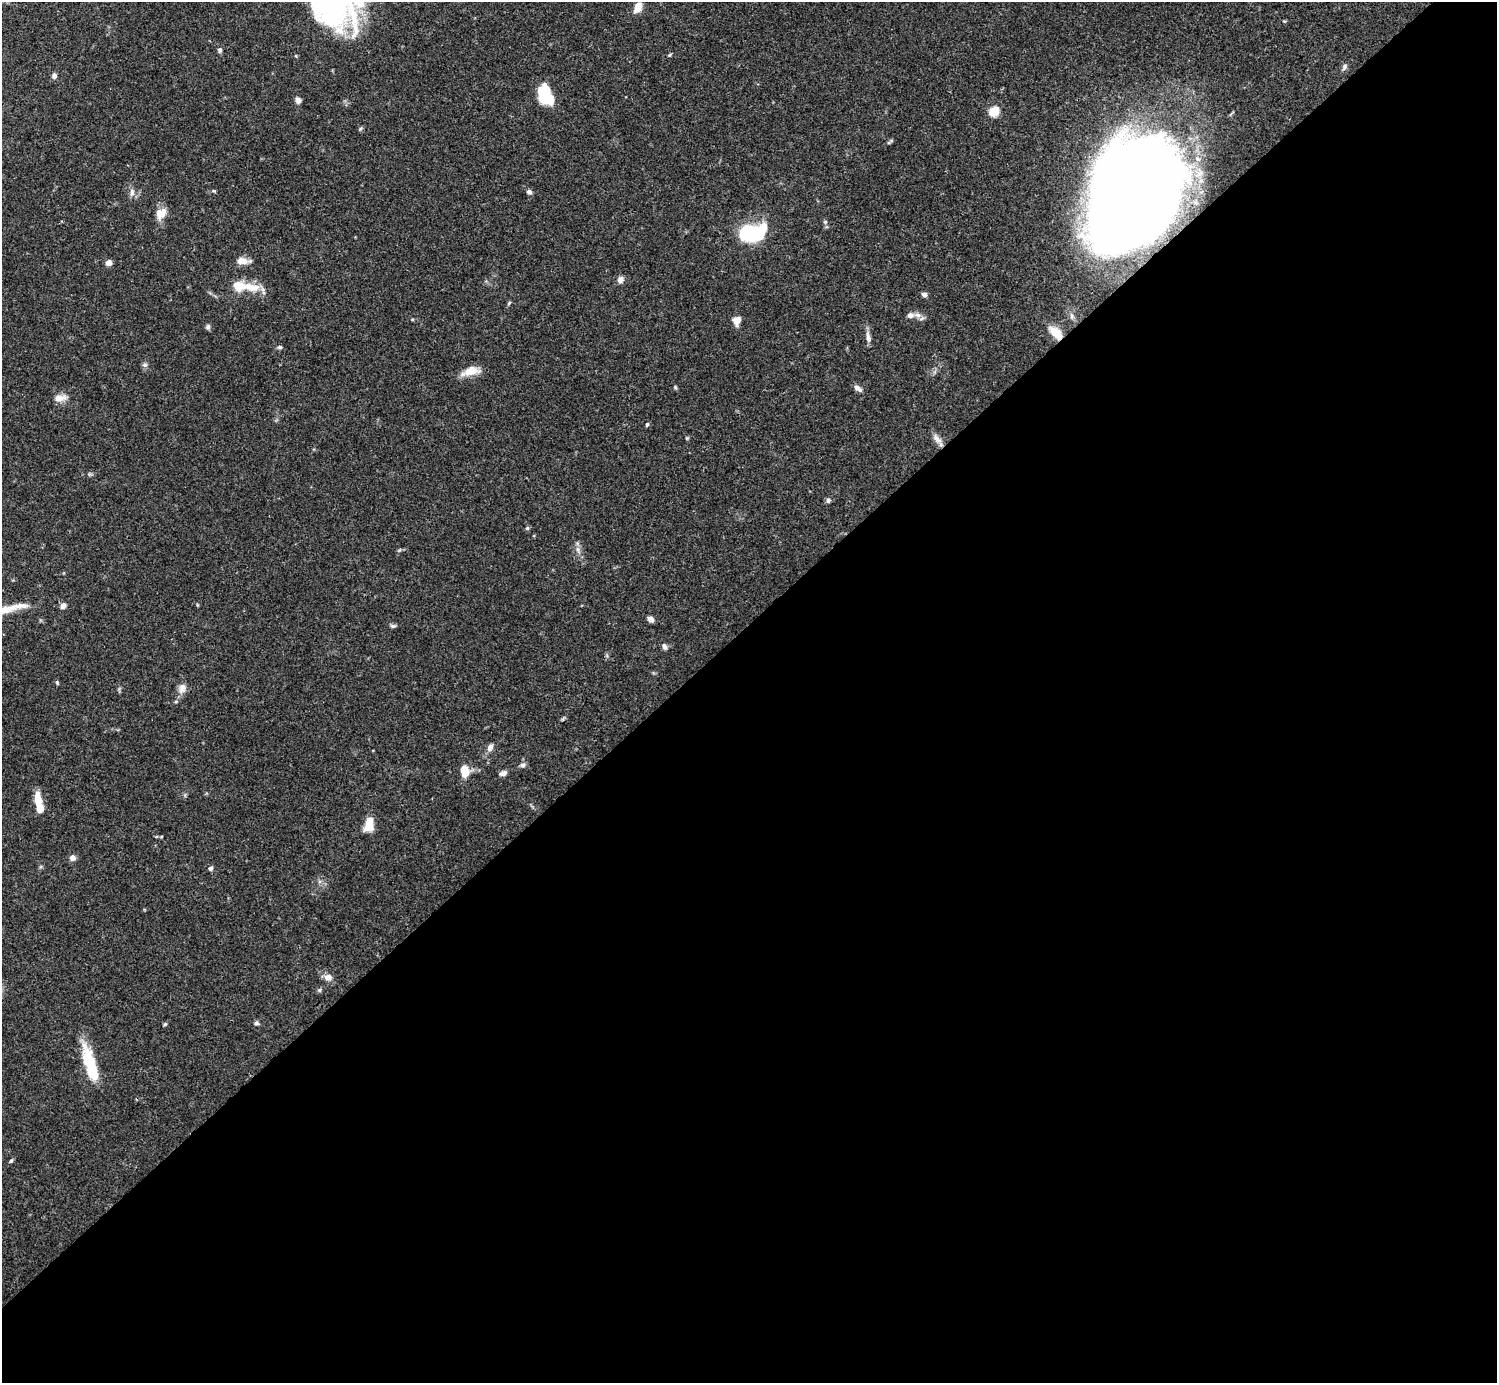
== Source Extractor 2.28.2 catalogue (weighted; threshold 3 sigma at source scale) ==
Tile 15 of 4 x 4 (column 3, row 4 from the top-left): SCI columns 2990-4484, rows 158-1538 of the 5981 x 5981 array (HDU 1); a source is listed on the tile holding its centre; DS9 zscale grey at full resolution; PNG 1499 x 1385 px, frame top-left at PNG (2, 2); no overlay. Shown black and unused: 55% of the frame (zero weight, under 3 of 4 exposures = <1% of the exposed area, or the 3 px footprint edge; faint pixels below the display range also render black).
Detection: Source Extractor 2.28.2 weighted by HDU 2 'WHT'; one run over the whole footprint, this tile lists its part. Background 0.0728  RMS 0.0032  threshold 0.0145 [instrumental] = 3 sigma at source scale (4.5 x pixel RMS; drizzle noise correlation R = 1.50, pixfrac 1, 0.05/0.05 arcsec/px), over >= 5 px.
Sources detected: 67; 2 inside a brighter object's white glare — not listed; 4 inside a brighter listed object's ellipse — not listed separately; the other 61 listed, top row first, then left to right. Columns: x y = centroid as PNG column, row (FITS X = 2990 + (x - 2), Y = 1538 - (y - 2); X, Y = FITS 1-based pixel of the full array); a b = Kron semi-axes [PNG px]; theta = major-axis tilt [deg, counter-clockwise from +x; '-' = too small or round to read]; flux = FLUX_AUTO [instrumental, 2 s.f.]
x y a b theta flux
321 5 52 17 -73 24
638 7 13 7 67 4.3
220 50 7 5 -81 0.73
669 55 5 4 - 0.37
1344 67 10 6 62 0.88
54 76 7 6 - 1.2
544 92 17 10 83 13
298 100 8 7 - 1.2
994 112 5 5 - 21
890 142 11 4 33 0.58
213 191 5 4 - 0.41
132 192 12 6 88 1.4
529 192 6 6 - 0.97
1134 193 88 65 62 730
161 213 16 12 52 3.6
825 222 5 5 - 0.5
750 233 16 10 6 48
242 261 14 8 -6 3
109 263 7 6 - 1.5
620 280 9 7 63 1.5
249 287 28 11 -8 7.5
924 295 6 5 - 1.1
509 303 6 4 46 0.44
917 315 12 7 -14 1.8
737 320 9 8 - 3.1
208 327 8 6 72 0.74
1056 333 20 11 -45 5.9
868 337 16 6 -81 1.8
280 347 6 5 - 0.59
145 365 8 6 18 0.75
471 371 22 10 15 4.9
675 387 5 4 - 0.43
858 388 11 6 -35 1.5
60 398 18 8 6 2.7
647 425 5 4 - 0.43
937 439 18 7 -50 2.2
828 500 7 6 - 0.74
527 528 6 5 - 0.51
578 550 11 4 -71 1.2
63 606 7 6 - 1.5
4 610 24 9 4 5.5
651 619 7 6 - 1.5
393 626 8 5 0 0.7
664 646 8 6 -56 1.2
57 682 6 4 -64 0.47
182 688 15 10 72 2.4
490 748 9 6 68 1.8
523 765 8 7 - 1
465 771 10 7 -76 7
503 773 9 6 20 1.3
38 800 18 8 -82 5.3
369 824 14 8 79 6.3
161 836 5 3 - 0.33
73 858 7 7 - 1.5
210 868 6 5 - 0.88
328 977 11 9 -2 1.9
319 990 6 5 - 0.52
256 1023 6 6 - 0.72
165 1024 5 5 - 0.46
90 1062 41 14 -74 13
11 1161 6 4 52 0.5
Overlapping masked pixels (flux is a lower limit): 2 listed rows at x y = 1134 193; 1056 333
Isophote crosses this tile's border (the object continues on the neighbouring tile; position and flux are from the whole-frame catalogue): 2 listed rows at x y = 321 5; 4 610